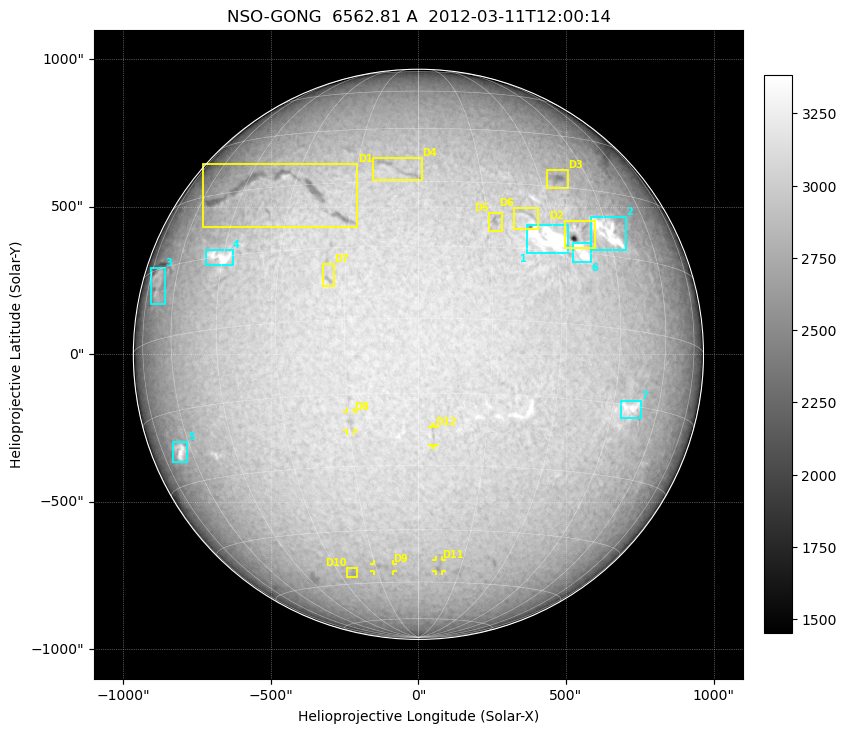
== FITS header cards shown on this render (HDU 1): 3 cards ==
TELESCOP= 'NSO-GONG'           / NSO/GONG Network
WAVELNTH=             6562.808 / [A] exact wavelength of obs
DATE-OBS= '2012-03-11T12:00:14' / Observation start date and time (UTC)

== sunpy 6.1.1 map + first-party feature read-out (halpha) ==
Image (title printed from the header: NSO-GONG  6562.81 A  2012-03-11T12:00:14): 2048 x 2048 px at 1.07 arcsec/px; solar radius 966 arcsec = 900 px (full disc in frame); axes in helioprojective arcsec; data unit not stated in the header (colour bar unlabelled)
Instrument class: HALPHA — H-alpha (6563 A) chromospheric image
Bright regions (plage): reference = the median radial profile (limb darkening/brightening removed); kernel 17 px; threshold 5 sigma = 176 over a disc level ~2968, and >= 1.075x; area >= 63 px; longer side >= 22 px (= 24 arcsec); searched inside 0.97 R_sun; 7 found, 7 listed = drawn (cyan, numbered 1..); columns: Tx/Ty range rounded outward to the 5 arcsec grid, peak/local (2 s.f.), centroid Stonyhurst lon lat
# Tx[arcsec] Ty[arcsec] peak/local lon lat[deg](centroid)
1 365..505 340..440 1.3 +29 +18
2 580..705 350..465 1.2 +45 +20
3 -910..-855 170..295 1.2 -69 +12
4 -725..-630 300..355 1.2 -46 +15
5 -830..-780 -365..-295 1.2 -65 -23
6 520..585 310..380 1.2 +36 +15
7 685..755 -220..-155 1.2 +50 -16
Dark features (filaments and sunspots): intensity divided by the median radial (limb-darkening) profile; local-median window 148 px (8% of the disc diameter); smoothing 5 px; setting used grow <= 0.95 with closing radius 7 px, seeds <= 0.88 or >= 162 px of the 54-px (= 58 arcsec) line detector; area >= 63 px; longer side >= 22 px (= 24 arcsec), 11 px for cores <= 0.7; searched inside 0.97 R_sun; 12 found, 12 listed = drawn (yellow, D1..; 4 of them under ~29 arcsec drawn as corner ticks so the feature stays visible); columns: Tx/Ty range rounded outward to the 5 arcsec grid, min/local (2 s.f., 1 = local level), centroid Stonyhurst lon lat
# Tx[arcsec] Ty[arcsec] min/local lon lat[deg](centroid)
D1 -735..-205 425..645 0.82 -31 +28
D2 495..600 355..455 0.56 +36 +19
D3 435..505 560..625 0.85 +35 +32
D4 -155..15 585..665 0.9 -5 +34
D5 235..285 415..480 0.88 +17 +21
D6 320..405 425..495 0.79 +24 +22
D7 -325..-285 230..310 0.89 -19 +9
D8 -245..-215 -260..-195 0.9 -15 -21
D9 -150..-85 -735..-710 0.92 -13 -55
D10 -245..-205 -760..-720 0.92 -24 -56
D11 55..80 -735..-695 0.89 +7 -55
D12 45..55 -310..-245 0.93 +3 -24
Off-limb: outside the limb everything is below the colour-scale floor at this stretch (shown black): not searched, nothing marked